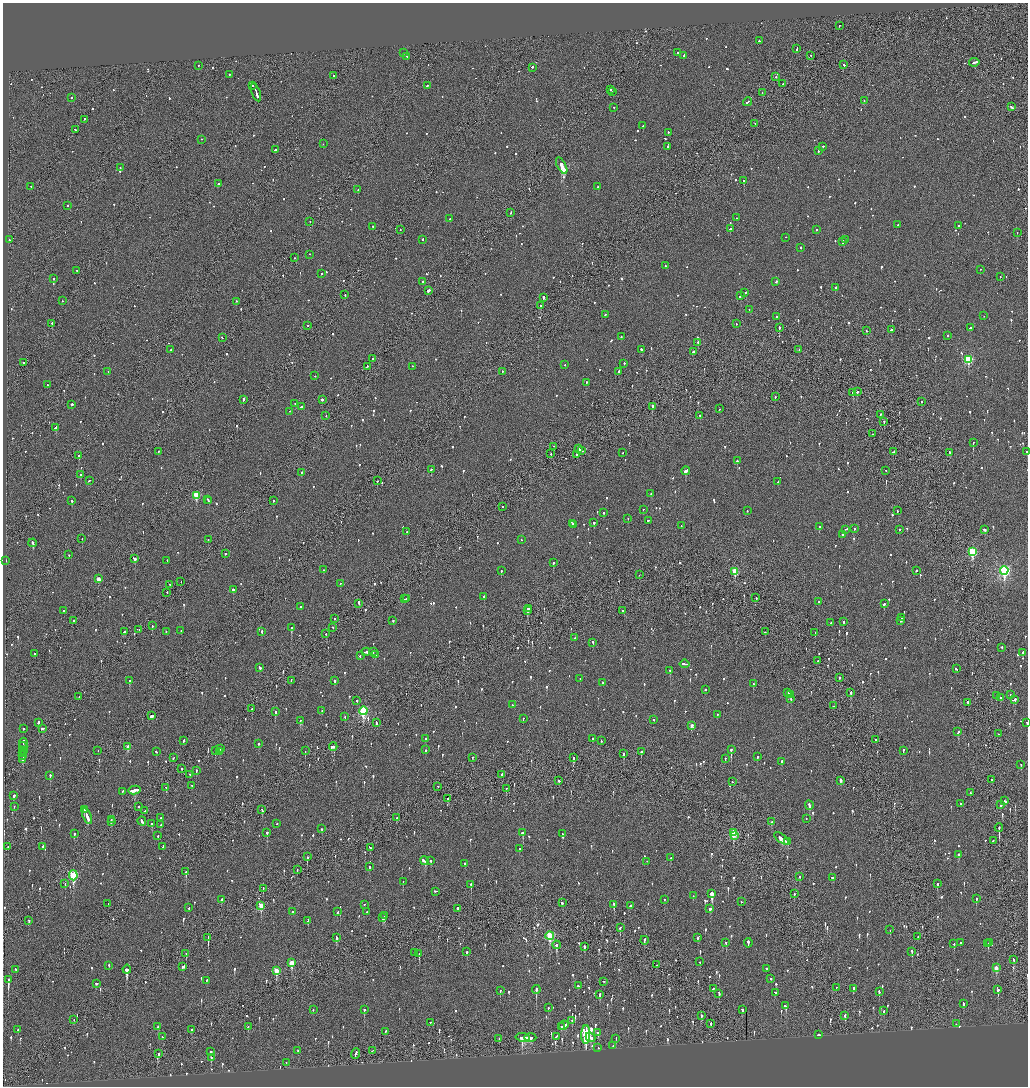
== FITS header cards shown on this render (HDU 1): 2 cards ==
NAXIS1  =                 2051
NAXIS2  =                 2168

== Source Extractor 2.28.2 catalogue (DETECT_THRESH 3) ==
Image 2051 x 2168 px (HDU 1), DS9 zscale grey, zoomed out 1/2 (1 PNG px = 2 x 2 image px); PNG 1030 x 1088 px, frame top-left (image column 2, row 2168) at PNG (3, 3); each listed source drawn as its Kron ellipse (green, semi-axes under 4 px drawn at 4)
Background -0.098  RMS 0.075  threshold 0.225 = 3 sigma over >= 5 px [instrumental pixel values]
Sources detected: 1432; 65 cannot appear on this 1/2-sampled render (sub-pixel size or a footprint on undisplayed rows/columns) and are neither listed nor drawn; of the other 1367, the 500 brightest by FLUX_AUTO listed and drawn (867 fainter detections omitted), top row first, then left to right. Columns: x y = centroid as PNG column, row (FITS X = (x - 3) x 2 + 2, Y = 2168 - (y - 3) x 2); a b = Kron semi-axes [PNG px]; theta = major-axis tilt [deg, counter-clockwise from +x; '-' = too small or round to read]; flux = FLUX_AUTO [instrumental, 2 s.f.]
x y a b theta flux
839 26 2 1 - 56
759 41 2 1 - 60
797 49 3 2 - 76
403 53 3 2 - 110
678 53 2 2 - 73
684 56 3 2 - 81
811 56 2 1 - 58
407 57 3 1 - 190
974 63 5 2 - 220
844 65 2 2 - 92
198 66 2 2 - 62
532 68 2 2 - 250
229 75 2 2 - 130
333 76 2 2 - 380
776 77 2 2 - 96
783 84 2 2 - 66
253 86 2 2 - 65
428 86 3 2 - 110
610 90 2 2 - 240
612 92 2 2 - 65
256 93 9 2 -71 380
762 93 2 1 - 84
71 98 2 2 - 65
864 101 2 1 - 58
748 102 5 2 - 140
1011 107 4 2 - 150
614 108 2 2 - 70
84 120 2 2 - 140
755 124 2 2 - 60
643 126 2 2 - 94
75 130 2 1 - 340
668 133 2 2 - 71
201 140 2 2 - 69
323 144 2 2 - 56
668 147 2 2 - 100
823 147 2 2 - 100
275 150 2 2 - 90
818 151 2 2 - 110
562 166 9 2 -62 24000
120 168 2 2 - 83
743 181 3 2 - 88
218 184 2 2 - 370
31 187 2 2 - 55
598 187 2 2 - 57
358 190 2 2 - 88
67 206 2 2 - 110
511 213 2 1 - 95
736 218 2 2 - 55
450 219 2 2 - 120
310 222 2 1 - 62
898 225 2 2 - 67
958 226 2 2 - 110
372 227 2 2 - 76
730 229 2 2 - 350
400 230 2 2 - 90
816 230 2 2 - 83
1017 233 2 2 - 67
785 238 2 2 - 100
9 240 2 2 - 62
422 240 2 2 - 73
846 240 2 2 - 60
843 242 2 2 - 310
801 248 2 2 - 170
310 255 2 2 - 150
294 258 2 1 - 78
665 266 2 2 - 120
980 270 2 1 - 140
77 271 2 2 - 62
322 274 2 2 - 55
1000 277 2 2 - 93
54 279 2 2 - 140
423 282 2 2 - 99
776 282 2 2 - 180
835 288 2 2 - 170
428 291 3 2 - 260
745 293 3 2 - 120
345 295 2 1 - 150
740 296 2 2 - 96
543 298 4 2 - 430
62 301 2 1 - 54
236 302 2 2 - 79
541 306 2 1 - 240
749 310 2 2 - 54
605 315 2 2 - 88
984 316 2 1 - 66
777 317 2 1 - 99
52 323 2 2 - 170
736 324 2 2 - 58
308 326 2 1 - 54
779 328 2 2 - 340
970 328 4 2 - 200
891 330 2 2 - 80
866 331 2 2 - 66
947 336 2 2 - 70
621 337 2 2 - 64
222 338 2 2 - 61
698 343 2 2 - 130
171 350 2 2 - 77
642 350 3 2 - 91
799 350 3 1 - 150
693 352 2 2 - 200
373 359 2 1 - 55
968 360 3 3 - 1200
23 363 2 2 - 94
624 364 2 2 - 73
565 365 2 2 - 56
367 367 3 2 - 81
412 367 2 2 - 56
108 372 2 2 - 53
502 372 2 2 - 77
619 372 2 2 - 86
315 376 2 2 - 88
586 383 2 2 - 110
47 385 2 2 - 100
857 392 2 2 - 120
853 393 2 2 - 160
775 397 2 2 - 88
243 400 2 2 - 300
322 400 2 2 - 190
921 402 2 2 - 81
295 404 2 2 - 84
72 405 2 2 - 450
301 407 2 2 - 78
652 407 3 1 - 400
719 409 2 1 - 150
290 412 3 2 - 70
881 415 2 2 - 75
326 416 2 2 - 56
700 416 2 2 - 73
884 422 2 1 - 94
56 428 3 3 - 170
873 434 2 1 - 67
973 443 3 2 - 160
554 447 2 1 - 82
579 449 3 2 - 120
582 451 4 2 - 160
158 452 2 2 - 72
893 452 3 2 - 83
1027 452 2 2 - 80
623 453 2 2 - 55
950 453 3 2 - 200
551 454 2 2 - 83
576 455 2 2 - 73
78 456 2 1 - 160
737 461 2 2 - 150
431 470 2 2 - 150
686 471 4 2 - 1600
886 471 2 2 - 54
302 473 3 2 - 110
80 475 2 2 - 390
89 481 2 2 - 63
377 481 2 2 - 140
778 482 2 2 - 110
651 494 2 2 - 55
196 496 4 3 - 570
208 500 2 2 - 76
72 501 2 2 - 250
209 501 2 2 - 77
273 501 2 2 - 69
502 507 2 1 - 72
643 510 2 2 - 63
747 511 2 2 - 75
897 511 3 2 - 72
604 513 2 2 - 89
628 519 2 2 - 90
648 521 2 2 - 170
594 523 2 2 - 170
572 524 3 2 - 130
574 525 2 2 - 110
681 526 2 2 - 58
819 527 2 2 - 150
854 529 2 2 - 71
846 530 3 2 - 200
899 530 2 2 - 250
985 530 3 2 - 180
407 532 2 2 - 85
843 535 2 2 - 69
82 539 2 2 - 68
208 540 2 2 - 53
521 540 2 2 - 69
33 543 4 2 - 220
972 552 4 3 - 1200
225 554 2 2 - 66
69 555 2 1 - 97
135 559 3 2 - 270
6 561 2 2 - 83
167 561 2 2 - 53
553 563 2 2 - 62
323 570 2 2 - 68
501 571 2 2 - 96
916 571 2 2 - 260
1004 571 4 3 - 2800
735 572 3 3 - 540
639 575 2 1 - 94
98 579 3 2 - 200
181 582 2 1 - 68
340 584 2 2 - 70
170 585 2 2 - 89
233 590 3 2 - 510
167 593 2 2 - 100
484 597 2 2 - 130
756 598 2 2 - 53
404 599 2 1 - 63
407 599 3 2 - 91
819 602 2 2 - 120
359 604 4 1 - 370
884 604 3 2 - 100
300 607 2 2 - 110
528 609 3 2 - 180
64 611 2 2 - 440
527 611 3 2 - 400
622 611 2 1 - 260
902 618 2 2 - 71
335 619 2 1 - 100
74 621 2 2 - 83
393 621 2 2 - 72
901 621 3 2 - 94
843 622 2 2 - 80
831 623 2 2 - 370
152 626 2 2 - 61
291 628 2 2 - 300
333 628 2 2 - 52
139 630 3 2 - 63
181 631 2 2 - 71
124 632 4 2 - 330
166 632 2 2 - 62
262 632 2 2 - 97
765 632 2 2 - 69
815 633 2 2 - 99
326 634 2 2 - 60
575 638 2 1 - 69
593 643 3 2 - 65
1002 648 2 2 - 67
366 652 4 2 - 250
373 652 2 2 - 95
1023 653 2 2 - 77
35 654 2 2 - 63
375 655 2 2 - 58
360 656 2 2 - 78
817 661 2 2 - 83
685 664 5 2 - 160
259 668 3 2 - 140
956 669 3 2 - 72
670 671 3 2 - 110
840 678 2 2 - 96
580 679 2 2 - 78
129 681 2 2 - 170
291 681 2 1 - 57
334 681 2 2 - 140
603 683 2 2 - 200
753 684 2 2 - 150
705 690 2 2 - 96
788 693 2 1 - 79
851 693 3 2 - 210
790 695 4 2 - 560
1010 695 2 1 - 57
996 696 2 1 - 70
79 697 2 2 - 69
1000 698 3 2 - 200
791 699 3 2 - 69
1014 700 4 2 - 91
357 701 2 2 - 93
967 703 2 1 - 57
512 705 2 2 - 71
833 706 2 2 - 110
252 709 2 2 - 86
322 711 2 2 - 61
363 711 4 3 - 1700
275 712 3 2 - 150
717 715 2 2 - 74
152 716 3 2 - 320
345 717 2 1 - 63
523 718 2 2 - 56
654 720 2 2 - 82
300 721 3 2 - 130
38 723 3 2 - 110
376 723 3 2 - 120
1027 723 2 2 - 130
691 726 3 2 - 88
23 729 2 2 - 110
42 729 4 2 - 110
958 732 2 2 - 1700
999 734 2 1 - 72
425 739 2 2 - 61
592 739 2 2 - 85
875 740 2 2 - 55
183 741 3 2 - 130
601 741 2 2 - 85
23 743 5 2 - 230
259 744 2 2 - 140
23 747 4 1 - 220
128 747 3 2 - 190
333 747 4 3 - 230
220 749 2 2 - 97
426 750 2 2 - 96
731 750 3 2 - 320
23 751 3 1 - 150
98 751 2 1 - 85
215 751 2 1 - 53
305 751 2 1 - 93
903 751 3 2 - 88
156 752 2 2 - 70
219 752 3 2 - 250
641 752 2 2 - 930
23 753 2 1 - 77
624 754 3 2 - 120
23 756 3 1 - 140
757 757 2 2 - 98
173 758 2 2 - 94
473 758 2 2 - 57
574 758 3 2 - 170
725 759 2 2 - 96
23 760 4 2 - 230
781 762 2 2 - 100
1021 765 2 2 - 64
182 769 2 1 - 69
196 771 2 2 - 83
190 775 2 2 - 99
501 775 3 1 - 97
50 776 2 2 - 310
992 780 2 1 - 180
559 781 2 2 - 75
841 781 3 2 - 70
732 782 2 1 - 82
192 786 2 2 - 62
438 787 2 1 - 53
166 788 2 2 - 130
506 789 2 2 - 77
134 791 6 2 11 1500
123 792 2 2 - 69
970 793 3 2 - 65
14 796 2 2 - 400
447 799 2 2 - 110
1005 801 3 2 - 80
961 804 2 2 - 54
1000 805 2 2 - 78
809 806 4 2 - 190
14 807 2 2 - 100
138 807 2 1 - 120
84 810 2 2 - 200
262 810 4 2 - 84
145 811 2 2 - 72
87 817 8 2 -69 350
161 818 2 2 - 52
396 818 2 2 - 82
806 819 2 1 - 57
111 820 2 1 - 80
112 822 2 2 - 65
142 822 4 2 - 230
772 822 2 2 - 92
152 824 2 2 - 140
277 824 2 2 - 120
161 825 3 2 - 70
999 828 4 1 - 310
322 829 2 2 - 56
267 833 2 2 - 370
523 833 2 2 - 330
733 833 4 3 - 730
74 834 2 2 - 170
562 834 2 2 - 84
158 836 2 2 - 77
735 836 3 2 - 110
781 839 8 3 -38 300
993 841 2 2 - 65
787 842 4 2 - 120
8 847 2 1 - 160
43 847 2 2 - 120
163 847 2 1 - 63
370 848 3 2 - 120
519 849 2 2 - 59
959 855 2 2 - 290
307 857 2 2 - 300
671 858 3 2 - 72
424 861 4 2 - 200
431 861 2 2 - 58
647 861 2 2 - 54
464 864 2 2 - 270
369 867 2 2 - 190
297 870 2 1 - 120
186 872 2 2 - 210
73 876 5 3 - 1200
799 877 2 2 - 53
833 878 3 2 - 140
403 882 2 2 - 55
65 884 2 1 - 75
937 884 3 2 - 130
471 885 2 2 - 170
263 889 2 2 - 59
435 892 3 2 - 100
712 894 3 2 - 4800
794 894 2 2 - 69
693 896 2 2 - 85
976 899 2 2 - 230
222 900 3 2 - 110
664 900 2 2 - 110
741 902 2 2 - 60
562 903 3 2 - 57
108 904 2 2 - 92
364 905 2 2 - 58
614 905 3 2 - 170
261 906 4 3 - 350
630 906 2 2 - 300
189 908 2 2 - 71
458 909 2 2 - 110
710 909 3 3 - 120
293 912 2 2 - 88
337 912 3 2 - 79
367 912 2 2 - 74
385 916 2 2 - 130
383 918 3 2 - 140
29 921 2 2 - 56
308 921 3 2 - 110
620 928 4 2 - 110
890 930 2 1 - 60
550 936 4 3 - 1100
918 937 2 2 - 83
208 938 3 1 - 370
336 938 3 2 - 90
698 938 3 2 - 80
644 941 4 2 - 140
726 943 3 2 - 63
748 943 5 2 - 190
960 943 2 2 - 130
990 943 2 2 - 69
954 944 2 2 - 53
988 944 2 2 - 230
557 945 4 2 - 190
584 947 3 2 - 160
467 952 2 2 - 300
912 952 3 2 - 110
415 953 2 2 - 53
186 954 2 1 - 98
419 954 3 2 - 110
1014 960 3 2 - 84
700 962 2 1 - 210
292 963 4 3 - 380
657 965 2 1 - 160
109 966 2 2 - 110
183 967 4 2 - 85
996 968 3 2 - 170
766 969 2 2 - 70
16 970 3 2 - 63
127 970 4 3 - 710
276 971 4 3 - 300
771 979 2 2 - 85
8 980 4 2 - 600
206 981 2 2 - 89
603 982 2 2 - 85
96 984 3 2 - 57
578 986 3 2 - 68
836 988 2 2 - 56
713 989 2 2 - 90
853 989 3 2 - 160
536 990 4 2 - 530
998 990 4 2 - 180
500 991 3 2 - 79
879 992 3 2 - 55
775 993 3 2 - 67
719 994 4 2 - 95
600 995 3 2 - 150
963 1004 3 2 - 86
786 1006 3 3 - 150
548 1008 2 2 - 73
313 1010 2 2 - 58
364 1010 2 2 - 110
742 1010 3 2 - 150
884 1011 3 2 - 56
701 1016 3 1 - 180
845 1016 3 2 - 140
74 1020 2 1 - 61
572 1021 2 2 - 61
430 1023 2 2 - 56
711 1024 2 2 - 89
956 1024 2 1 - 110
564 1026 5 2 - 220
157 1027 3 2 - 60
248 1027 3 2 - 84
561 1027 2 2 - 110
18 1030 2 2 - 97
192 1030 3 1 - 290
385 1032 4 2 - 120
598 1033 3 2 - 140
586 1035 9 2 88 25000
819 1035 4 2 - 120
162 1037 2 2 - 55
556 1037 3 2 - 87
523 1038 7 3 -8 550
530 1038 6 2 1 210
591 1038 5 3 - 170
499 1039 3 2 - 61
616 1039 2 2 - 55
613 1046 2 2 - 69
598 1048 2 2 - 57
298 1051 2 2 - 76
372 1051 3 2 - 99
211 1052 3 2 - 110
159 1054 2 2 - 66
356 1054 5 2 - 200
211 1058 3 2 - 89
286 1063 2 1 - 61
At the frame edge (FLAGS 8, measured only in part): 2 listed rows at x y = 1027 452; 1027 723
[867 fainter detections neither listed nor drawn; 65 sub-pixel or undisplayed-footprint detections neither listed nor drawn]